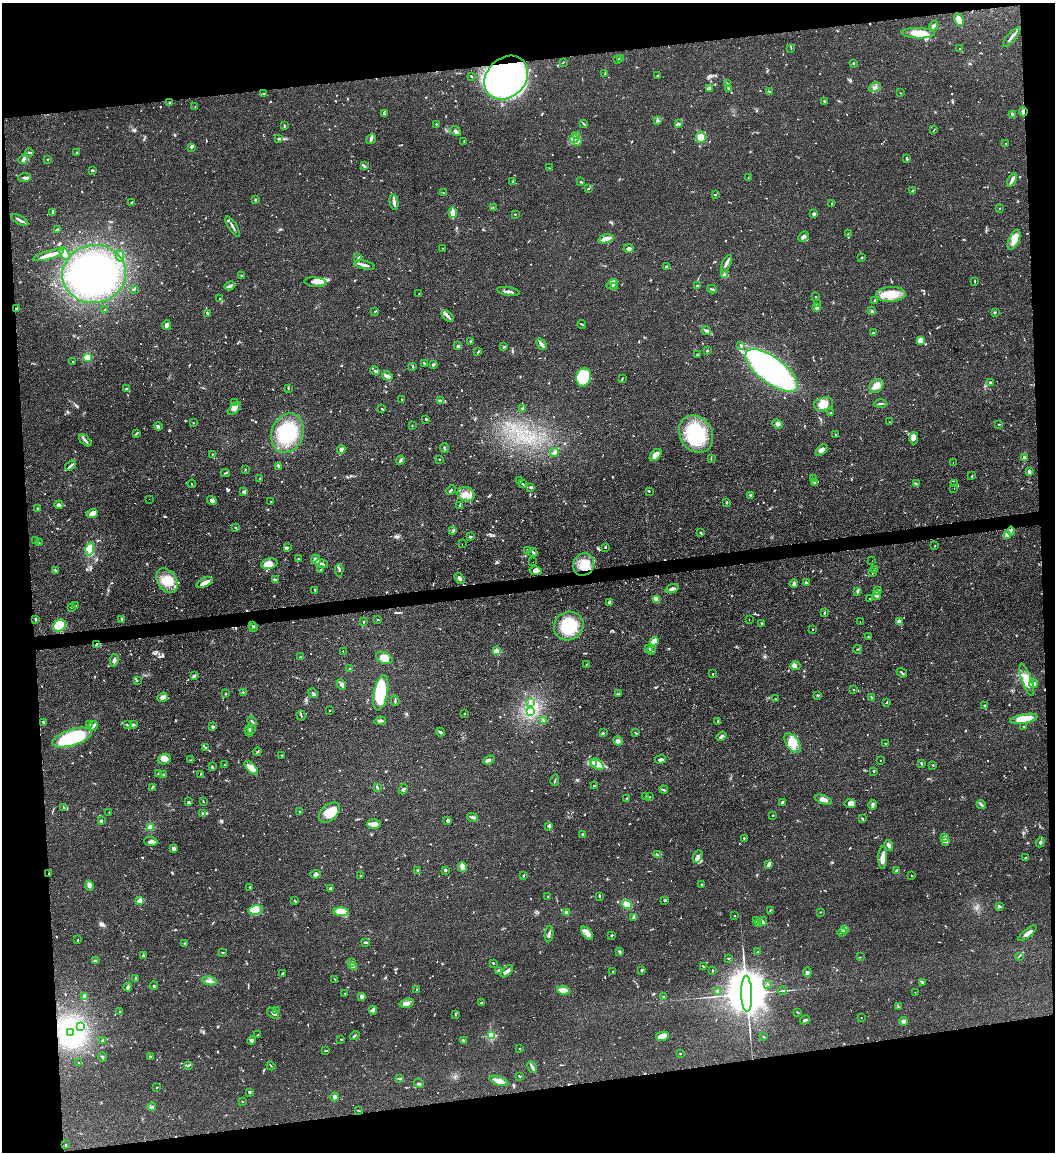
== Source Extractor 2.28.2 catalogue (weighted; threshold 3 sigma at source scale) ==
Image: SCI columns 129-4338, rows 1-4598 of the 4575 x 4598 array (HDU 1 of 3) = the unmasked area's bounding box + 8 px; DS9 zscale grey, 4 x 4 block average (1 PNG px = mean of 4 x 4 image px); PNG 1057 x 1154 px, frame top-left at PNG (2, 3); each listed source drawn as its Kron ellipse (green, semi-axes under 4 px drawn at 4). Shown black and unused: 16% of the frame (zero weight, under 2 of 3 exposures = <1% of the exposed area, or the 3 px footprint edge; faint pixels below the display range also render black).
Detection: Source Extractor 2.28.2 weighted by HDU 2 'WHT'. Background 0.083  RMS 0.0059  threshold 0.0264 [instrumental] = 3 sigma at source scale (4.5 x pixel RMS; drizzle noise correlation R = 1.50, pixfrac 1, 0.05/0.05 arcsec/px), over >= 5 px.
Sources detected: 1114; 6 too faint to see at this stretch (4 x 4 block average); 18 inside a brighter object's white glare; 22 cosmic-ray / hot-pixel residue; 1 long thin detection or spike segment (spike, bleed or trail) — neither listed nor drawn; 31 coinciding with a brighter row at this scale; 82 inside a brighter listed object's ellipse — not listed separately; of the other 954, all 500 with FLUX_AUTO >= 1.91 (the completeness limit of this list) listed and drawn (454 fainter detections not listed), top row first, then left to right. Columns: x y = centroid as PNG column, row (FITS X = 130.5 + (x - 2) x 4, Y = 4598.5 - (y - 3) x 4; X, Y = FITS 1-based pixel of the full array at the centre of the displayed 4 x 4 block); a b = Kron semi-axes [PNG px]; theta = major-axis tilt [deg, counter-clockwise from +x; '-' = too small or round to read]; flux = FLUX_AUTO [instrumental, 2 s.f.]
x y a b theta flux
959 20 6 4 -60 48
934 26 5 3 - 6.8
918 33 17 5 -1 53
1011 37 12 2 51 11
791 48 3 2 - 2.2
960 48 2 2 - 2.3
618 59 2 2 - 2.1
620 59 3 2 - 11
563 62 2 2 - 2.1
854 63 3 2 - 2.6
605 74 4 2 - 2.6
471 76 3 2 - 2.6
658 76 4 2 - 2.6
506 78 24 19 45 1200
727 84 3 2 - 3.7
875 87 6 4 29 11
729 88 3 2 - 3.5
709 89 3 2 - 3.9
770 92 3 2 - 3.7
264 93 3 2 - 3.7
901 93 2 2 - 2.2
824 101 2 2 - 5.3
169 102 2 2 - 3.8
195 106 2 2 - 4.1
1023 112 5 2 - 8.7
384 114 3 2 - 3.3
1012 114 2 2 - 4.9
658 121 3 2 - 4.3
436 124 2 2 - 2.7
584 124 3 2 - 3.1
679 124 3 2 - 3.8
284 126 3 2 - 2.5
934 130 3 2 - 1.9
456 131 6 3 -39 11
577 135 4 2 - 4.6
701 137 6 5 - 46
278 139 3 2 - 3.4
371 139 5 3 - 9.5
574 139 4 2 - 32
464 141 3 2 - 2.5
577 142 3 2 - 4.8
1006 143 2 2 - 2.2
192 147 3 2 - 3.9
29 152 4 2 - 6.1
77 153 2 2 - 1.9
23 159 5 3 - 11
47 159 2 2 - 3
907 159 3 2 - 6.4
364 166 3 2 - 3.6
550 168 2 2 - 2
92 170 2 2 - 2.8
25 178 6 3 6 7.9
748 178 2 2 - 2.1
1012 180 7 3 62 12
512 181 2 2 - 2.2
581 182 3 2 - 3.4
588 189 3 2 - 3.1
913 191 4 2 - 2.9
443 193 2 2 - 2.2
715 195 2 2 - 2.8
255 200 2 2 - 18
394 202 8 2 -79 18
131 203 2 2 - 2.7
832 204 3 2 - 2.7
493 207 2 2 - 2.1
999 208 2 2 - 2.6
53 213 4 2 - 2.7
453 213 5 2 - 35
515 214 2 2 - 3
814 214 2 2 - 7.9
20 220 9 2 -29 12
233 226 11 2 -58 9.7
57 229 4 2 - 7.2
848 234 3 2 - 2.8
803 236 6 2 50 7.2
606 239 7 3 17 30
1014 240 11 5 66 40
443 248 2 2 - 2.2
629 248 5 3 - 11
65 254 7 2 -58 11
48 255 16 3 16 42
120 256 5 4 - 14
358 258 4 2 - 2.2
861 258 2 2 - 4.3
726 263 9 2 65 12
365 265 10 3 -12 14
666 267 3 2 - 3.9
94 274 32 29 9 450
725 275 3 3 - 9.6
241 276 3 2 - 3.2
315 282 11 5 -6 21
975 282 2 2 - 1.9
612 284 6 4 36 19
230 286 5 2 - 19
697 286 2 2 - 18
614 287 3 2 - 5.7
134 289 2 2 - 2.1
712 289 5 2 - 5.4
508 291 11 2 -10 14
419 294 2 2 - 2.1
891 294 15 7 3 68
815 297 2 2 - 2.3
220 299 2 2 - 2
875 300 2 2 - 3.3
817 304 3 2 - 2.1
17 308 3 2 - 5
817 308 2 2 - 37
104 309 2 2 - 3.5
872 311 3 2 - 2.4
375 312 2 2 - 2.1
995 312 3 2 - 3.2
207 313 3 2 - 5.9
447 316 7 3 -40 12
582 324 4 2 - 3.7
167 325 5 3 - 18
706 331 5 3 - 8.2
873 333 2 2 - 4.8
921 340 4 3 - 28
470 341 2 2 - 4.7
541 344 6 2 -51 17
741 345 3 2 - 2.9
458 346 2 2 - 28
504 347 3 2 - 3.7
707 350 2 2 - 4.2
478 352 3 2 - 3.3
697 355 3 2 - 4.7
87 357 2 2 - 190
73 362 3 2 - 4.2
424 363 3 2 - 4
433 364 3 3 - 4.7
413 366 2 2 - 5
772 370 31 13 -37 920
375 371 5 2 - 4.7
387 376 5 3 - 9.1
584 377 9 7 78 51
622 379 3 2 - 2.2
990 382 3 2 - 4.2
876 386 8 6 46 24
127 389 4 2 - 5.5
289 389 2 2 - 1.9
402 400 2 2 - 3
440 401 4 2 - 5.5
235 403 3 2 - 4.1
824 404 10 6 17 35
880 404 6 2 4 5.6
234 409 8 4 41 16
382 409 3 2 - 2.5
523 409 3 2 - 5.1
831 413 2 2 - 4.2
426 419 3 2 - 4
890 422 2 2 - 2.2
193 423 2 2 - 2.1
777 424 5 3 - 7.4
999 424 2 2 - 3
158 426 4 2 - 6.2
412 426 2 2 - 2
287 433 20 15 70 190
136 434 3 2 - 3.4
696 434 19 16 -58 190
836 435 4 2 - 2.9
914 438 6 3 86 11
85 440 7 2 -45 7.1
444 448 5 2 - 6
341 449 4 3 - 12
822 450 7 3 44 11
554 452 4 2 - 6.1
212 454 3 2 - 2.2
656 455 7 4 48 30
1024 457 4 2 - 10
711 458 2 2 - 2
439 459 2 2 - 6.2
400 460 4 2 - 9
953 462 2 2 - 2.3
71 466 6 2 35 7.9
279 466 3 2 - 3.6
245 469 2 2 - 2.4
1029 472 3 2 - 14
225 473 4 2 - 4.1
972 476 2 2 - 2.3
260 478 2 2 - 2.6
814 478 2 2 - 2
519 480 3 2 - 2.5
814 482 4 3 - 6.7
523 483 3 2 - 4
192 484 4 2 - 2.1
916 484 4 2 - 7.7
955 484 2 2 - 1.9
531 487 4 2 - 4.3
954 489 2 2 - 2.1
451 490 5 2 - 4.7
649 491 2 2 - 2.9
244 492 4 3 - 10
466 494 9 7 -19 35
750 495 2 2 - 4.6
149 499 2 2 - 2.9
212 501 5 3 - 11
271 501 3 2 - 2.2
727 502 3 2 - 3
59 505 4 4 - 9.5
460 505 2 2 - 2.7
38 508 3 2 - 4.5
92 513 6 3 20 21
235 528 2 2 - 2.6
453 531 4 2 - 7.1
1011 531 4 2 - 5.6
701 533 3 2 - 3.9
1008 536 3 2 - 4.7
470 537 3 2 - 5.6
35 541 3 2 - 2.8
39 543 3 2 - 1.9
462 544 2 2 - 2
935 546 3 2 - 1.9
605 547 2 2 - 16
287 548 3 2 - 4.1
90 549 6 4 72 36
527 550 3 2 - 3.2
533 552 5 2 - 6.4
298 558 2 2 - 4.5
316 560 5 4 - 11
872 561 2 2 - 5.4
533 562 2 2 - 2.3
269 564 8 5 13 41
322 564 6 2 -15 9.7
584 565 11 10 - 71
875 569 2 2 - 2.4
55 570 3 2 - 2.8
321 570 2 2 - 5.7
339 570 6 2 -89 6.6
535 571 6 3 -12 14
872 572 3 2 - 2.6
460 578 6 3 -56 9.6
276 580 4 3 - 7.1
167 581 13 9 -58 59
205 583 9 3 24 32
806 583 2 2 - 2.2
794 584 4 3 - 6
672 589 7 2 17 11
315 590 2 2 - 2.1
877 590 3 2 - 9
858 591 3 2 - 2.9
877 595 4 3 - 8.2
656 599 4 4 - 31
870 599 2 2 - 2.5
609 602 2 2 - 6.2
75 606 2 2 - 2.1
71 607 4 2 - 3.9
824 613 2 2 - 2
35 619 3 2 - 4.8
122 619 3 2 - 7.9
378 620 3 2 - 2.6
749 620 2 2 - 9.6
363 621 3 2 - 2.8
860 621 2 2 - 3.3
899 622 3 3 - 19
762 623 2 2 - 13
60 625 7 5 34 130
253 626 2 2 - 4.5
569 626 15 14 - 140
254 628 4 2 - 3.7
813 629 2 2 - 2
868 637 3 2 - 2.1
654 641 4 3 - 41
96 644 3 2 - 2.4
649 649 3 2 - 2.9
857 649 4 2 - 2.7
652 650 3 2 - 2.1
343 651 2 2 - 3.1
496 651 4 4 - 15
301 657 3 2 - 2.6
384 658 9 5 -26 29
114 660 6 3 81 8.8
586 664 2 2 - 2.6
795 666 5 4 - 11
350 668 2 2 - 3.5
902 673 5 2 - 5.3
713 674 2 2 - 4.4
194 676 3 3 - 6.9
1027 680 17 5 -71 50
137 681 2 2 - 2.3
1034 684 4 3 - 11
341 685 5 3 - 7.9
854 690 2 2 - 2.2
243 692 2 2 - 3.7
226 693 2 2 - 5.2
313 693 5 2 - 6.3
381 693 18 7 78 170
618 694 2 2 - 2.6
818 695 3 2 - 2.8
163 697 5 4 - 13
872 698 2 2 - 8.1
775 699 2 2 - 4.9
395 701 5 2 - 3.7
530 702 2 2 - 2.2
887 702 2 2 - 3.3
984 705 2 2 - 2.6
330 711 2 2 - 2.4
531 712 2 2 - 2.9
464 714 2 2 - 2.9
301 716 5 2 - 4.3
1024 719 14 4 10 87
543 720 3 2 - 2.5
252 721 5 2 - 4.3
380 721 6 2 8 6.8
718 721 2 2 - 3.6
44 723 3 2 - 4.2
133 724 2 2 - 3.1
89 725 2 2 - 27
127 725 3 2 - 2.7
93 726 5 3 - 8.8
213 727 2 2 - 25
1024 727 2 2 - 2.9
251 729 3 2 - 2.5
249 731 6 2 -90 8
440 732 4 2 - 9.2
603 733 2 2 - 2.3
636 733 3 2 - 2.8
721 736 5 2 - 8.1
72 738 20 8 18 350
618 741 5 3 - 8.6
793 743 11 6 -55 39
885 744 2 2 - 2.2
206 748 3 2 - 4.9
257 752 4 2 - 3.7
281 755 2 2 - 2.1
164 759 7 5 22 22
191 760 2 2 - 2
489 760 6 3 22 9.8
661 760 5 2 - 10
881 761 2 2 - 4.4
921 763 4 2 - 2.4
594 764 3 3 - 26
597 764 7 4 -35 25
224 765 2 2 - 3.6
933 765 2 2 - 7.9
212 767 3 2 - 4.2
251 768 8 4 -46 39
874 771 2 2 - 11
159 773 2 2 - 31
200 774 2 2 - 1.9
164 775 2 2 - 2.4
555 780 6 2 76 3.7
594 786 3 2 - 2.3
152 787 3 2 - 3.3
377 787 3 2 - 5.3
403 789 5 2 - 3.5
664 790 4 2 - 4.5
646 797 2 2 - 5.9
650 797 2 2 - 2.2
627 798 3 2 - 3.7
823 800 9 3 -21 20
203 801 3 2 - 2.5
189 802 4 2 - 3.9
783 802 3 2 - 9.5
850 804 6 4 -8 15
981 804 5 2 - 6.8
872 805 5 3 - 6.8
63 807 3 2 - 2.6
109 812 3 2 - 2
300 812 3 2 - 2.8
203 813 4 2 - 4.9
329 813 12 8 42 74
773 815 2 2 - 10
472 817 6 2 -18 11
862 819 4 2 - 4.1
101 820 3 3 - 4.5
448 820 2 2 - 12
374 824 7 4 0 22
549 826 3 2 - 3.6
150 827 2 2 - 150
583 834 2 2 - 5
945 837 4 3 - 8.1
744 838 2 2 - 3.6
945 841 3 2 - 3.7
151 842 6 3 -5 13
1040 842 5 2 - 5.2
888 845 5 3 - 9.9
174 848 3 3 - 11
657 855 2 2 - 2.1
698 856 7 3 65 11
883 858 11 4 88 26
1026 858 3 2 - 3.5
768 864 4 2 - 12
462 867 5 3 - 36
445 870 3 2 - 3.7
418 871 3 2 - 12
897 871 4 3 - 9.2
49 874 3 2 - 2.9
316 874 5 3 - 6.8
360 875 2 2 - 2.3
524 875 3 2 - 2.8
912 876 2 2 - 2.3
702 884 2 2 - 3.9
89 886 5 3 - 9.4
250 888 2 2 - 3.2
330 888 2 2 - 5.8
599 896 3 2 - 3
548 897 2 2 - 3.8
665 900 3 2 - 3.4
140 901 2 2 - 110
295 901 3 2 - 3.9
627 905 5 4 - 26
999 906 3 2 - 4.3
256 910 7 4 9 25
770 910 3 2 - 2.7
341 912 8 4 -2 59
566 912 2 2 - 48
820 912 2 2 - 2.5
735 916 2 2 - 4.3
633 917 3 2 - 3.9
756 921 2 2 - 2.1
763 921 4 2 - 4.3
759 924 3 2 - 2.6
845 929 2 2 - 2.1
842 932 5 2 - 5.7
587 933 8 4 -51 19
1027 933 11 2 39 19
549 934 8 2 84 8.5
611 935 2 2 - 2.6
78 940 2 2 - 2.4
366 942 3 2 - 5.5
184 943 3 2 - 2.4
222 952 2 2 - 2.5
620 952 3 2 - 6.3
758 952 3 2 - 4.2
144 955 2 2 - 2.3
1019 956 3 2 - 2.4
860 957 2 2 - 2.3
728 958 3 2 - 2.9
95 961 4 3 - 5.5
352 963 2 2 - 3.4
493 963 2 2 - 3.8
353 966 2 2 - 2.7
704 967 3 2 - 2.1
498 970 3 2 - 3.9
642 970 2 2 - 6.3
507 971 7 3 44 14
713 971 2 2 - 3.5
613 972 3 2 - 1.9
807 972 4 4 - 8.5
282 974 3 2 - 4.8
136 979 4 2 - 6.7
335 979 2 2 - 1.9
210 981 7 2 -11 10
923 982 4 2 - 6.1
768 984 2 2 - 2.1
154 986 4 2 - 3
128 987 4 3 - 6.9
417 990 2 2 - 1.9
563 990 6 3 -9 29
717 991 3 2 - 5.5
782 991 5 2 - 3.6
915 992 2 2 - 2
345 993 2 2 - 2.6
747 994 18 5 -88 35000
361 996 3 2 - 13
664 996 2 2 - 2.6
84 997 3 3 - 9.5
407 1003 7 4 14 13
481 1003 3 2 - 6.5
898 1006 3 2 - 3.3
276 1010 3 2 - 5.1
373 1010 4 3 - 6.6
120 1012 2 2 - 2.2
797 1012 3 2 - 2.8
273 1013 6 4 -42 11
456 1014 3 2 - 2.7
861 1018 2 2 - 2.2
805 1020 5 2 - 5.9
904 1021 4 3 - 13
81 1027 2 2 - 3.7
71 1032 4 3 - 17
258 1035 2 2 - 2.5
491 1035 2 2 - 330
355 1036 5 2 - 4.7
662 1036 7 4 12 44
764 1037 3 2 - 2.6
341 1039 4 2 - 2
251 1040 4 3 - 5.5
102 1041 2 2 - 4.2
463 1041 3 2 - 3
519 1048 2 2 - 2.2
326 1051 4 2 - 3
680 1053 2 2 - 3.4
102 1057 5 2 - 5.4
150 1057 3 2 - 4.5
79 1063 3 2 - 2.2
188 1066 3 2 - 2.9
271 1066 5 2 - 2.5
532 1067 6 2 -64 15
520 1077 3 2 - 2.5
399 1078 3 2 - 3.4
499 1081 10 4 -18 24
419 1083 5 2 - 5.2
157 1087 2 2 - 2.3
250 1092 3 3 - 4.5
335 1097 4 2 - 13
242 1101 2 2 - 2.4
152 1107 4 2 - 5.1
359 1111 2 2 - 2.2
65 1144 2 2 - 2.1
Overlapping masked pixels (flux is a lower limit): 6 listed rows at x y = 506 78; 1023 112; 584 565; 253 626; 96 644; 49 874
Diffuse or blended objects may show on this block-average render without a row.